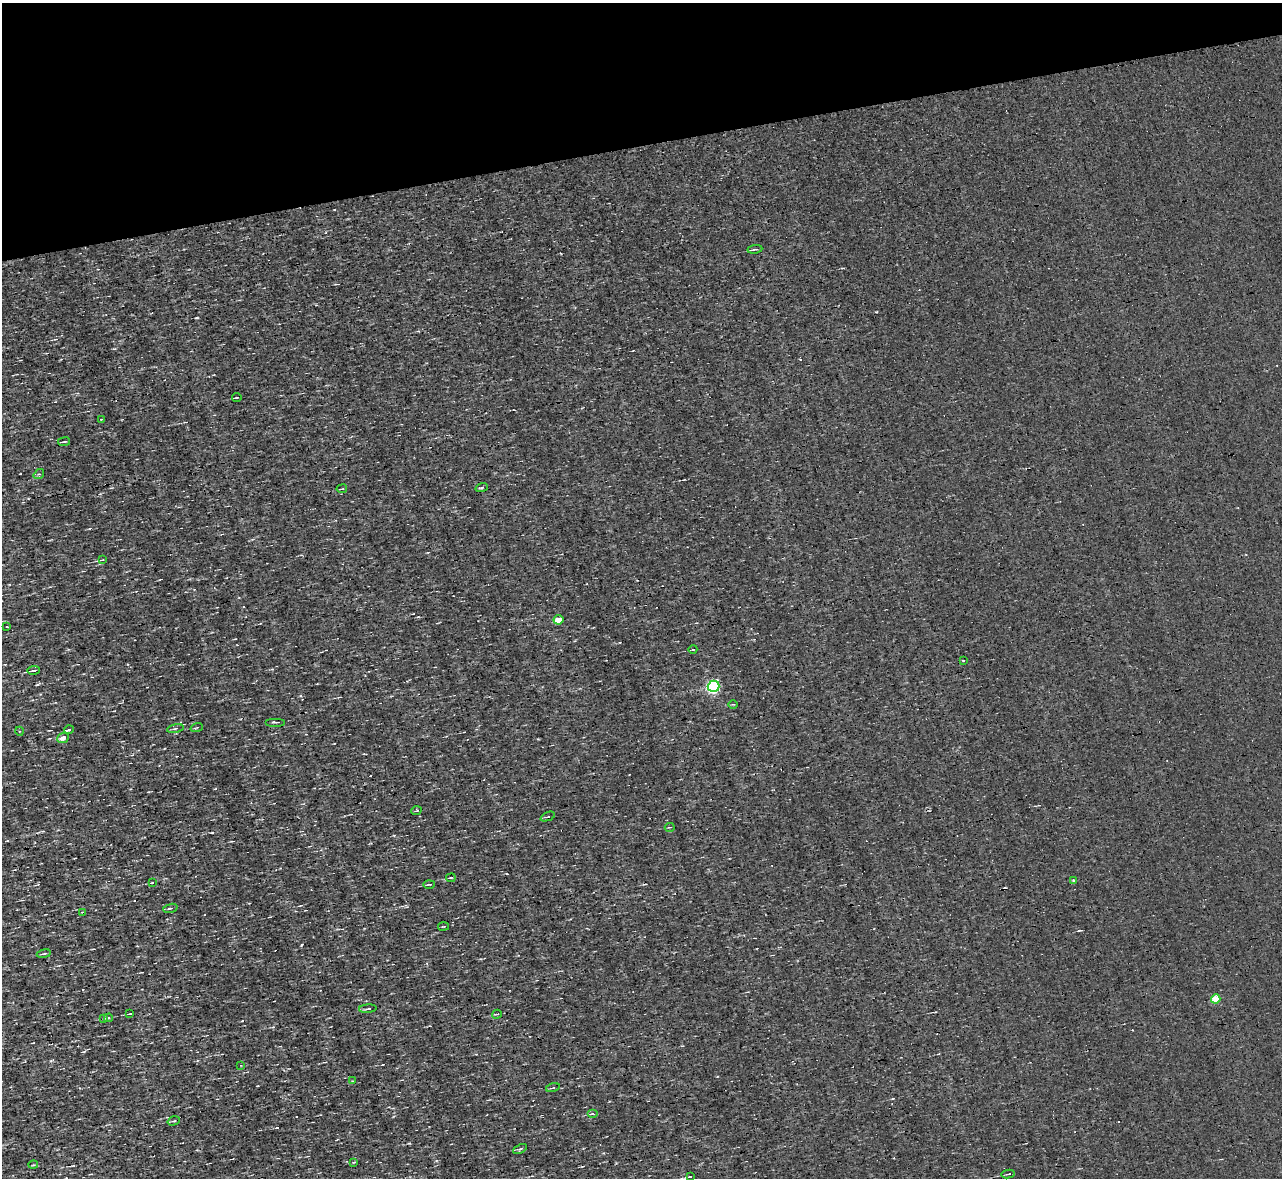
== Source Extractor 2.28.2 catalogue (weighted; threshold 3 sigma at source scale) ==
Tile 3 of 4 x 4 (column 3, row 1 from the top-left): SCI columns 2559-3838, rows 3672-4847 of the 5117 x 5112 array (HDU 1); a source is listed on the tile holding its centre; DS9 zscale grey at full resolution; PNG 1284 x 1180 px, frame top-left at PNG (2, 3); each listed source drawn as its Kron ellipse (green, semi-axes under 4 px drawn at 4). Shown black and unused: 12% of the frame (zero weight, under 3 of 4 exposures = <1% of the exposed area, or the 3 px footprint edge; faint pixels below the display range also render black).
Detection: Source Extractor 2.28.2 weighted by HDU 2 'WHT'; one run over the whole footprint, this tile lists its part. Background 0.00314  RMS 0.044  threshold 0.2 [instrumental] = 3 sigma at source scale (4.5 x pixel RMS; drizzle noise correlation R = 1.50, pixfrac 1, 0.05/0.05 arcsec/px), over >= 5 px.
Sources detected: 53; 5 cosmic-ray / hot-pixel residue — neither listed nor drawn; the other 48 listed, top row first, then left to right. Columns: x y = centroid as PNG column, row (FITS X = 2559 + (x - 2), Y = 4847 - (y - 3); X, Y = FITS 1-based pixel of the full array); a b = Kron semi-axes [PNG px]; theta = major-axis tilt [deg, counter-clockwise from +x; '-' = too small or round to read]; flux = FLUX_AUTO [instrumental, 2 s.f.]
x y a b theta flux
755 249 7 3 9 7.9
237 398 4 2 - 3.7
101 419 2 2 - 3.2
64 442 6 2 7 5.4
39 474 6 4 38 5.2
482 487 6 3 19 6.7
342 489 5 2 - 3.8
102 560 4 2 - 3.9
558 620 5 4 - 68
7 627 3 2 - 3.7
693 649 4 3 - 3.8
963 660 3 3 - 6.2
34 670 6 2 8 11
714 686 6 5 - 600
733 704 4 3 - 3.7
275 722 10 2 0 6
197 727 6 2 19 4.4
175 728 8 3 12 7.3
69 730 5 3 - 5.8
19 731 4 3 - 4
63 738 6 5 - 28
416 811 5 3 - 4
548 817 7 2 22 3.9
670 827 5 2 - 3.2
451 878 5 2 - 4.7
1073 881 3 3 - 16
153 882 3 3 - 22
429 884 6 2 2 5.2
170 908 7 3 16 6.1
82 912 4 3 - 3.8
443 926 5 2 - 4
44 954 7 3 10 6.8
1216 999 5 4 - 100
368 1009 9 3 4 7.3
130 1014 4 2 - 3.8
497 1014 5 3 - 4.5
104 1018 4 2 - 2.9
108 1018 4 3 - 4.2
241 1065 3 2 - 3.5
352 1081 3 2 - 2.8
553 1088 7 3 13 4.8
592 1114 5 3 - 8.5
174 1121 6 4 18 6.1
520 1149 7 3 26 6.4
354 1162 4 2 - 3.4
33 1165 5 3 - 3.6
1008 1174 6 3 11 5.8
690 1176 3 3 - 77
Unlisted compact peaks at least as high as the median listed source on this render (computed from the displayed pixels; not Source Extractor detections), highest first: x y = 301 945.